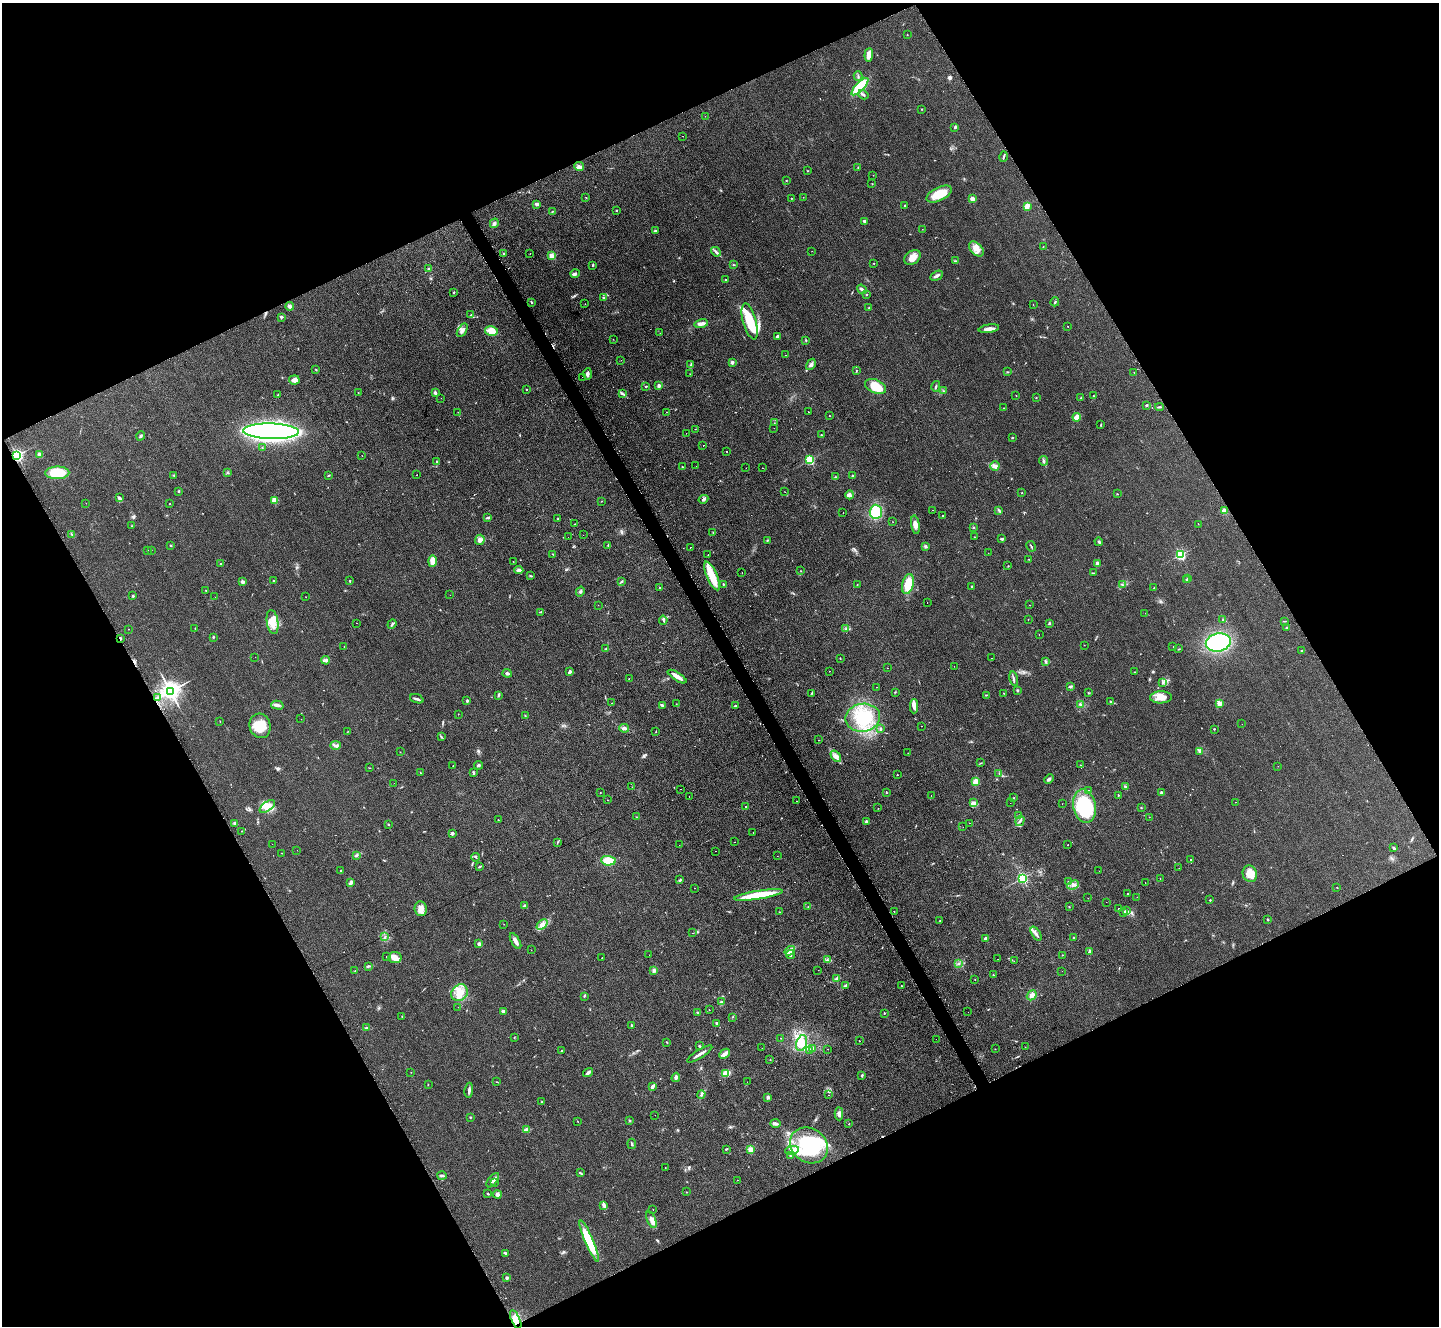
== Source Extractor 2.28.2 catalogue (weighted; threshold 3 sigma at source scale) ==
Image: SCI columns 8-5754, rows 156-5450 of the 5771 x 5747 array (HDU 1 of 3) = the unmasked area's bounding box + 8 px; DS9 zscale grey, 4 x 4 block average (1 PNG px = mean of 4 x 4 image px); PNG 1441 x 1328 px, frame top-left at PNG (2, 3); each listed source drawn as its Kron ellipse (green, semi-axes under 4 px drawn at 4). Shown black and unused: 46% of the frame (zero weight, under 2 of 3 exposures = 2% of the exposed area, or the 3 px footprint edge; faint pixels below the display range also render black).
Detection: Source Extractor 2.28.2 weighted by HDU 2 'WHT'. Background 0.108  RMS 0.011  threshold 0.051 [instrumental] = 3 sigma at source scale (4.5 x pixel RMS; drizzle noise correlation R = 1.50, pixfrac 1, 0.05/0.05 arcsec/px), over >= 5 px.
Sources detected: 577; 1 too faint to see at this stretch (4 x 4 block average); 1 inside a brighter object's white glare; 56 cosmic-ray / hot-pixel residue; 1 long thin detection or spike segment (spike, bleed or trail) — neither listed nor drawn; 7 coinciding with a brighter row at this scale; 15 inside a brighter listed object's ellipse — not listed separately; the other 496 listed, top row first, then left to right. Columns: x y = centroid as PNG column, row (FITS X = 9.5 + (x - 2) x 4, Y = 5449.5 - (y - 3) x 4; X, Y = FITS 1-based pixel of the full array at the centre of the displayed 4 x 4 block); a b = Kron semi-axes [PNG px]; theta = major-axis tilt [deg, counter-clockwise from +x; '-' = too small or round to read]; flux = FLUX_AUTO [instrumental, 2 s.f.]
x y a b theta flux
907 35 2 2 - 2.1
869 55 7 3 83 57
858 76 5 2 - 6.9
860 87 11 4 46 250
863 95 5 2 - 10
922 109 2 2 - 3.5
705 116 2 2 - 1.2
955 127 4 2 - 8.1
683 136 2 2 - 2.3
1004 157 5 2 - 7.9
579 166 5 3 - 22
858 167 2 2 - 4.6
807 171 2 2 - 3.3
873 175 2 2 - 1.1
786 180 2 2 - 3.2
872 184 2 2 - 2.5
939 194 14 6 25 130
586 197 2 2 - 2.1
803 197 2 2 - 1.4
791 198 2 2 - 2.5
972 199 3 2 - 46
537 204 3 2 - 13
905 205 2 2 - 9.9
1027 206 4 2 - 51
616 210 3 2 - 4.1
553 211 2 2 - 2.7
864 221 3 2 - 10
494 223 5 3 - 16
922 229 2 2 - 1.2
655 231 4 3 - 8.5
1043 246 2 2 - 2.2
976 249 9 5 -46 58
812 251 2 2 - 5.5
716 252 5 2 - 13
504 253 2 2 - 6.2
530 253 2 2 - 2
552 256 3 3 - 42
912 257 9 6 37 57
955 261 3 2 - 5.1
874 263 2 2 - 2.5
593 265 3 2 - 5.3
734 265 2 2 - 3.2
429 269 3 2 - 8.7
575 273 5 3 - 14
937 276 7 2 28 22
725 280 2 2 - 13
862 289 5 2 - 20
454 292 3 2 - 4.4
866 294 2 2 - 5.5
604 298 3 2 - 7.6
532 302 2 2 - 7
1055 302 4 2 - 6.8
585 304 2 2 - 1.6
1033 305 2 2 - 1.8
290 306 4 3 - 21
869 307 2 2 - 2.7
471 315 3 2 - 4.8
281 318 3 2 - 6.9
750 321 18 6 -74 190
701 324 7 3 11 34
1068 326 2 2 - 3.1
989 329 10 3 9 36
462 330 7 4 59 30
491 331 6 4 -13 68
660 333 2 2 - 2.3
777 336 3 2 - 10
613 339 2 2 - 1.4
806 340 2 2 - 4
785 355 2 2 - 1.5
621 360 2 2 - 1.6
732 362 3 2 - 15
811 364 6 3 59 16
691 365 3 2 - 4.3
316 370 2 2 - 3.6
856 370 2 2 - 3.7
1008 372 2 2 - 2.6
1134 373 3 2 - 2
588 374 6 3 85 17
690 374 2 2 - 1.5
582 377 2 2 - 2.3
294 380 5 4 - 30
646 386 3 2 - 5.3
659 386 3 3 - 18
876 386 11 6 -21 190
936 386 5 2 - 9.5
526 389 2 2 - 4.7
943 391 2 2 - 2.9
358 393 2 2 - 2.9
435 393 3 2 - 11
622 394 3 2 - 7.4
277 395 2 2 - 2.6
1016 395 2 2 - 1.7
1094 396 2 2 - 2.1
441 398 2 2 - 1.4
1036 398 2 2 - 3
1081 398 2 2 - 3.4
1146 405 3 2 - 6.9
1160 407 4 2 - 6.9
1004 408 2 2 - 1.7
458 412 2 2 - 1.7
667 412 2 2 - 6.3
808 412 2 2 - 10
829 416 2 2 - 5.1
1077 417 4 3 - 64
774 423 2 2 - 2.3
1101 425 3 2 - 4.6
774 428 2 2 - 1.5
695 429 2 2 - 4.2
271 431 28 8 -2 2600
686 433 2 2 - 2.4
821 435 2 2 - 10
141 436 4 2 - 10
1012 438 2 2 - 4.9
703 445 2 2 - 2.4
262 448 2 2 - 3
726 451 2 2 - 3.9
40 454 2 2 - 150
17 455 2 2 - 1700
362 455 2 2 - 1.3
810 460 2 2 - 690
436 461 2 2 - 3.7
1044 461 5 2 - 10
696 466 2 2 - 3.9
995 466 5 4 - 23
682 467 2 2 - 3.7
746 468 2 2 - 2.2
762 468 2 2 - 3.9
57 473 12 6 1 180
227 473 2 2 - 3.3
328 475 3 2 - 5.4
417 475 2 2 - 2.5
174 476 3 2 - 4.5
853 476 2 2 - 4.8
835 477 3 2 - 5.2
178 491 2 2 - 6.1
785 492 2 2 - 1.5
1022 493 2 2 - 2.1
1117 494 2 2 - 2.3
850 495 4 3 - 18
119 498 4 3 - 13
703 499 5 2 - 12
275 500 3 2 - 30
602 501 2 2 - 1.9
86 503 2 2 - 1.4
170 504 2 2 - 3
932 510 2 2 - 1.8
999 510 3 2 - 4.8
1224 511 2 2 - 200
843 512 2 2 - 1.1
876 512 7 6 - 190
943 516 2 2 - 13
488 517 3 2 - 9.8
558 519 3 2 - 5.1
893 522 2 2 - 1.3
575 524 2 2 - 3.4
1198 524 2 2 - 2.1
915 525 9 4 -80 35
132 526 2 2 - 2.2
974 527 2 2 - 3.9
713 533 3 2 - 3.5
72 535 2 2 - 2.4
583 535 2 2 - 2.6
568 537 2 2 - 2.1
974 537 2 2 - 1.8
1002 539 3 2 - 7.9
480 540 5 4 - 28
767 540 2 2 - 4.4
1099 542 4 2 - 9.2
170 545 2 2 - 4.2
608 545 3 2 - 4.5
925 546 3 2 - 6.8
1031 546 5 2 - 6.9
690 547 2 2 - 8.7
151 550 2 2 - 2
148 551 2 2 - 2.2
988 553 2 2 - 1.4
553 554 2 2 - 2.7
708 555 2 2 - 2
1180 555 2 2 - 830
1028 559 2 2 - 2.8
432 561 6 3 90 73
513 561 2 2 - 1.6
1097 563 3 3 - 15
221 564 3 2 - 5.3
1008 566 2 2 - 2.6
519 570 5 3 - 15
801 571 2 2 - 1.7
742 572 2 2 - 2.6
1093 573 4 2 - 5
531 576 4 2 - 7
712 576 15 5 -66 160
1187 578 2 2 - 7.4
1186 580 2 2 - 5.6
274 581 3 2 - 7.5
350 581 2 2 - 9.5
621 581 4 2 - 7.8
243 582 2 2 - 69
723 584 3 2 - 4.5
857 584 2 2 - 3.1
908 584 10 5 76 120
1122 585 2 2 - 3.1
972 586 2 2 - 5.1
659 587 2 2 - 3.3
1154 588 2 2 - 3.6
206 591 2 2 - 3.5
580 592 5 2 - 10
450 595 2 2 - 1.2
133 596 2 2 - 8
215 597 2 2 - 1
306 597 2 2 - 1.4
927 602 2 2 - 6.6
598 605 2 2 - 1.9
1030 605 2 2 - 3.1
540 612 2 2 - 2.8
1145 613 2 2 - 1.6
1028 619 2 2 - 1.7
1223 619 3 2 - 7.2
663 620 4 2 - 9.3
1284 621 3 2 - 3.3
273 622 12 5 -82 73
356 623 2 2 - 1.4
1049 623 3 2 - 7.6
392 624 5 2 - 9.9
195 628 2 2 - 1.7
1286 628 3 2 - 6.1
129 629 2 2 - 1.8
846 629 2 2 - 6.3
1039 634 2 2 - 1.4
213 637 2 2 - 12
120 638 2 2 - 10
1218 643 12 9 10 640
1084 645 2 2 - 1.6
1173 646 2 2 - 1.5
344 647 2 2 - 3.3
606 648 4 2 - 6.9
1179 649 3 2 - 3.6
1302 651 4 2 - 5.7
255 657 2 2 - 1.5
840 658 2 2 - 4
991 658 2 2 - 2.6
326 660 4 2 - 10
1046 661 3 2 - 6.7
954 666 2 2 - 2.5
887 668 2 2 - 1.5
570 671 3 3 - 9.1
829 671 2 2 - 1.4
1134 672 2 2 - 2.3
507 673 4 3 - 9.1
677 677 11 2 -32 60
629 678 2 2 - 3.2
1013 679 7 2 -80 13
1162 682 2 2 - 3.1
1070 686 4 2 - 13
876 687 2 2 - 2.1
170 691 3 3 - 5400
1017 691 2 2 - 10
895 692 2 2 - 3
812 693 2 2 - 4
1004 693 2 2 - 1.8
1089 693 3 2 - 5.3
499 695 3 2 - 6.5
986 695 3 2 - 4.8
1161 697 11 6 0 62
158 698 3 2 - 6
417 699 7 2 -21 12
467 701 3 2 - 6.5
1111 702 3 2 - 5.1
612 703 2 2 - 1.4
1219 703 2 2 - 150
676 704 2 2 - 3.8
1081 704 4 2 - 9.9
277 705 6 3 -15 19
662 705 4 2 - 7.6
735 706 3 2 - 7.9
914 706 7 3 90 32
458 714 2 2 - 3.3
525 715 2 2 - 3.9
863 718 17 14 10 260
301 719 2 2 - 1.4
220 721 2 2 - 3
1242 724 2 2 - 1.2
260 726 12 10 -75 140
921 726 2 2 - 2.5
624 728 5 3 - 18
880 729 3 2 - 7
1214 729 2 2 - 3.6
348 731 2 2 - 1.7
656 731 2 2 - 2.1
442 737 2 2 - 2.5
818 740 2 2 - 1.6
336 745 5 2 - 14
1200 751 3 2 - 9.3
400 752 2 2 - 2
908 753 2 2 - 4.3
836 756 6 4 -52 26
981 763 2 2 - 2.9
478 765 4 3 - 9.1
1080 765 2 2 - 1.9
453 766 2 2 - 2.9
1278 766 2 2 - 1.1
369 768 2 2 - 2.5
473 772 3 2 - 8.7
421 773 2 2 - 2.9
999 773 2 2 - 1.8
897 775 2 2 - 7.1
1049 779 5 3 - 13
975 782 4 3 - 41
394 783 2 2 - 2.8
632 787 2 2 - 5.8
1125 787 3 2 - 6.5
680 789 2 2 - 1.8
1089 790 2 2 - 17
600 793 2 2 - 1.6
886 793 2 2 - 3.1
1161 793 2 2 - 51
931 795 2 2 - 1.9
1118 795 2 2 - 4.6
689 796 2 2 - 1.6
1014 798 2 2 - 3.8
607 800 2 2 - 3.4
796 801 2 2 - 2
1236 802 2 2 - 15
974 803 4 3 - 25
1010 803 2 2 - 1.1
1062 804 2 2 - 1.7
267 806 9 4 36 44
746 806 2 2 - 8.1
1084 806 17 11 -78 510
1141 807 2 2 - 3.4
878 808 2 2 - 1.8
1018 815 2 2 - 2.7
637 817 2 2 - 3
1149 817 2 2 - 2
498 820 2 2 - 2.2
866 821 2 2 - 50
1020 821 5 2 - 10
234 823 3 3 - 9.5
970 823 2 2 - 4.1
389 824 2 2 - 5.5
963 827 2 2 - 1.1
242 831 2 2 - 2.5
753 832 2 2 - 2.1
452 833 3 3 - 14
557 842 2 2 - 2.9
735 842 2 2 - 2.4
272 844 2 2 - 3
679 845 2 2 - 3.7
1067 845 2 2 - 7.3
1394 848 3 2 - 7.6
297 850 2 2 - 1.6
715 851 2 2 - 1.5
282 853 2 2 - 1.5
357 855 3 2 - 5.9
777 856 2 2 - 0.85
476 857 4 2 - 5.2
1191 860 2 2 - 13
608 861 7 4 -8 120
479 866 2 2 - 3.9
1179 868 2 2 - 1.3
341 871 2 2 - 18
1099 871 2 2 - 1.8
1250 874 8 7 - 84
1022 878 2 2 - 1100
1160 879 2 2 - 19
680 880 3 2 - 9.3
1068 882 2 2 - 6.8
350 883 3 2 - 21
1145 883 2 2 - 1.3
1073 885 6 3 22 18
1337 887 2 2 - 1.7
694 888 2 2 - 4
1128 894 2 2 - 5.5
759 895 24 4 9 250
1137 897 2 2 - 1.2
1088 898 2 2 - 1.7
1210 900 2 2 - 7.6
1106 902 2 2 - 0.87
524 905 3 2 - 7.5
808 907 2 2 - 3.7
1069 907 2 2 - 3.4
1118 908 2 2 - 11
421 909 7 6 - 49
894 911 2 2 - 2
1126 911 3 2 - 4.9
779 912 2 2 - 2.8
1123 913 4 2 - 6.3
1268 919 2 2 - 6.2
940 921 2 2 - 2.3
504 924 2 2 - 1.8
542 925 6 4 42 32
693 933 2 2 - 6.5
1036 934 8 3 -57 22
384 937 3 2 - 6.9
1073 937 2 2 - 3.9
986 938 2 2 - 59
516 941 9 3 -60 31
478 943 4 3 - 10
531 950 2 2 - 2.1
790 951 5 3 - 65
1090 952 3 3 - 8.7
649 955 2 2 - 2.5
790 955 4 3 - 14
1062 955 2 2 - 1.8
386 957 2 2 - 1.8
395 957 6 5 - 49
602 958 2 2 - 3.3
998 959 2 2 - 5.8
828 960 2 2 - 4
1014 961 2 2 - 2.4
959 963 2 2 - 4.1
368 966 4 2 - 8.8
654 970 3 3 - 18
818 970 2 2 - 1.7
355 971 2 2 - 3.6
1062 971 2 2 - 0.91
993 975 3 2 - 4.4
836 979 3 2 - 19
975 980 2 2 - 1.5
845 985 4 3 - 11
902 986 2 2 - 2.9
459 993 9 7 48 83
1032 995 5 4 - 27
584 996 2 2 - 8.3
721 1002 4 2 - 9.8
458 1007 2 2 - 1
709 1010 2 2 - 1.8
503 1011 3 2 - 26
968 1012 2 2 - 1.2
698 1013 3 2 - 6
884 1013 2 2 - 4.6
402 1016 2 2 - 3.2
732 1017 2 2 - 2
716 1023 2 2 - 11
631 1025 2 2 - 6.7
366 1028 4 2 - 8.1
514 1037 2 2 - 3.7
781 1038 2 2 - 5.2
936 1039 2 2 - 2.3
860 1041 2 2 - 2.9
667 1042 2 2 - 3.7
801 1043 8 5 73 59
699 1046 2 2 - 7.3
1025 1047 2 2 - 3.1
762 1048 2 2 - 1
813 1048 2 2 - 10
828 1049 2 2 - 2.5
995 1049 2 2 - 1.8
561 1050 2 2 - 4.5
809 1050 2 2 - 1.6
700 1054 14 2 32 33
725 1054 6 3 43 31
770 1060 2 2 - 2
411 1072 2 2 - 1.8
588 1073 5 3 - 16
726 1073 4 3 - 65
862 1075 3 2 - 8
676 1077 5 3 - 15
497 1082 3 2 - 2.4
747 1082 2 2 - 5.4
428 1084 2 2 - 2.1
652 1087 3 2 - 30
469 1090 7 2 83 18
701 1094 4 2 - 10
829 1095 2 2 - 1.3
768 1098 4 3 - 10
542 1101 2 2 - 2.9
839 1114 6 4 -87 22
655 1115 2 2 - 4.6
470 1117 2 2 - 5.1
630 1121 2 2 - 12
578 1122 2 2 - 1.6
775 1123 5 3 - 14
849 1124 2 2 - 7.1
527 1130 3 2 - 57
632 1144 5 2 - 6.3
809 1145 20 17 -35 650
726 1149 3 2 - 8.3
750 1150 3 3 - 40
792 1150 7 3 12 24
790 1156 4 2 - 7.1
665 1167 2 2 - 1.5
580 1173 4 2 - 8.1
442 1176 5 2 - 13
493 1180 8 3 52 19
738 1180 2 2 - 1.3
494 1182 2 2 - 4.9
686 1192 2 2 - 4.9
488 1194 3 2 - 6
497 1194 4 4 - 16
604 1205 2 2 - 6.3
653 1209 2 2 - 2.7
651 1220 9 4 -69 39
589 1241 22 4 -67 250
506 1253 3 2 - 11
507 1278 2 2 - 42
516 1319 10 4 -67 69
Overlapping masked pixels (flux is a lower limit): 3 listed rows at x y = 17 455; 120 638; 516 1319
Diffuse or blended objects may show on this block-average render without a row.